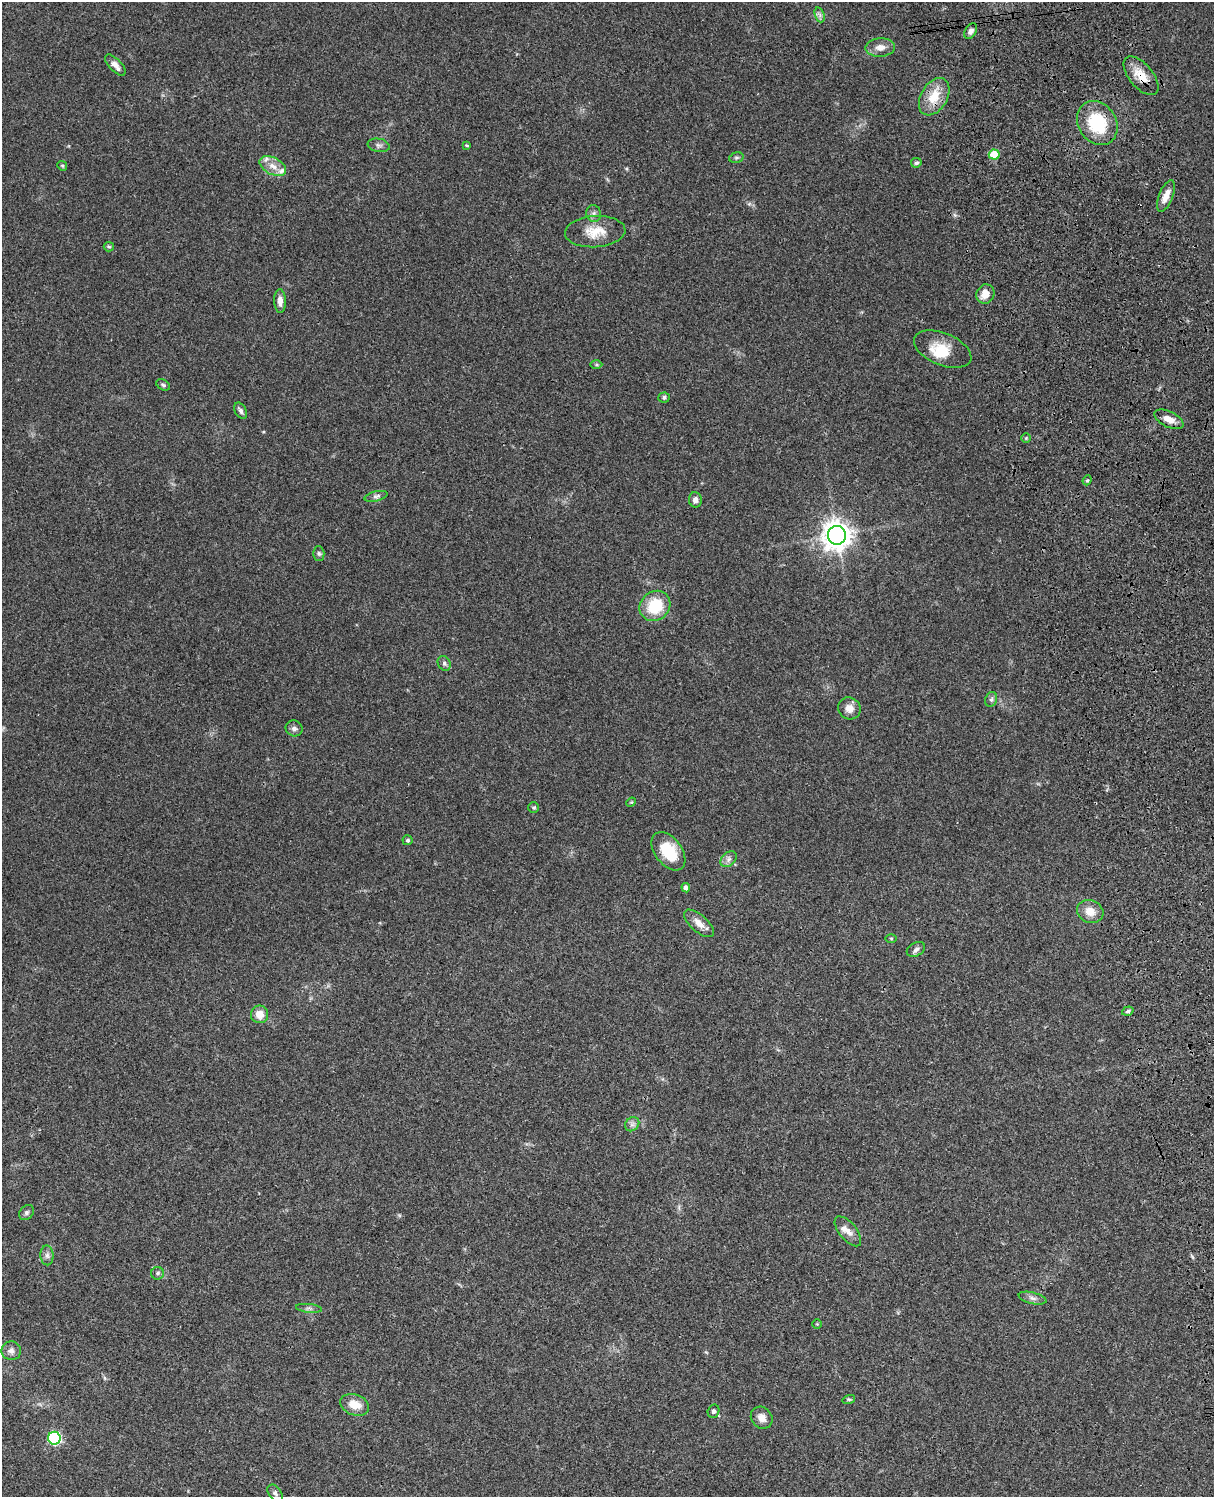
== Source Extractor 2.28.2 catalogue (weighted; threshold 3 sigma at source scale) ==
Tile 6 of 4 x 3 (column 2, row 2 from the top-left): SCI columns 1333-2544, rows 1773-3267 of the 5087 x 4925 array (HDU 1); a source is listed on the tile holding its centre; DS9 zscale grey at full resolution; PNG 1216 x 1499 px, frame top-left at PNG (2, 2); each listed source drawn as its Kron ellipse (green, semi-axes under 4 px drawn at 4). Shown black and unused: <1% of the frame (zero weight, under 3 of 4 exposures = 6% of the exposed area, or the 3 px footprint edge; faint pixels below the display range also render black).
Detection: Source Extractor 2.28.2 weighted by HDU 2 'WHT'; one run over the whole footprint, this tile lists its part. Background 0.0916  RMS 0.0062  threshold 0.0281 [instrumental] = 3 sigma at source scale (4.5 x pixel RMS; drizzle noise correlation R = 1.50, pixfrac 1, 0.05/0.05 arcsec/px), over >= 5 px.
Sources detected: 68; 4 inside a brighter listed object's ellipse — not listed separately; the other 64 listed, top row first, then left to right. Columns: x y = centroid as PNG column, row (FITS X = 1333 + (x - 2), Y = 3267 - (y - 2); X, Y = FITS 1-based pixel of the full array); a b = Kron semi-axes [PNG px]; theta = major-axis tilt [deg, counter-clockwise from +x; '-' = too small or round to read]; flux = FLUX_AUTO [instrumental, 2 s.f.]
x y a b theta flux
820 15 8 4 -71 1.6
971 31 8 5 60 2.5
880 47 15 9 3 5
115 65 13 6 -46 4
1141 76 23 12 -50 11
934 97 20 13 59 13
1097 123 23 19 -57 32
379 145 11 6 -10 1.9
467 145 4 3 - 0.78
994 155 5 5 - 21
736 158 7 5 17 1.1
916 163 5 4 - 1.5
62 166 5 4 - 0.74
273 166 14 8 -28 5.5
1166 196 16 7 68 6.4
594 213 8 7 - 2.1
595 232 30 15 3 13
109 247 5 4 - 0.87
985 294 10 8 58 7
280 301 12 6 -88 3.8
943 349 30 16 -22 14
596 365 6 4 0 0.87
163 385 7 5 -30 1.1
664 397 5 5 - 1.2
241 411 9 5 -61 2.1
1169 419 16 7 -26 5.9
1026 438 5 4 - 0.69
1087 480 5 4 - 0.94
376 496 12 5 14 1.9
695 500 7 6 - 2.9
837 535 9 9 - 730
319 553 7 5 -87 1.2
655 606 16 14 43 22
444 663 8 6 -60 1.7
991 699 8 6 68 1.4
849 708 11 10 - 4.6
294 728 9 7 -29 2.1
631 802 5 4 - 0.71
534 807 5 5 - 0.98
408 840 5 5 - 1.1
668 851 22 13 -53 20
728 859 9 6 42 2.4
686 888 4 4 - 2.4
1090 911 13 11 -24 7.4
699 923 18 8 -42 5.7
891 938 5 3 - 0.6
916 949 10 6 28 2
1128 1011 6 4 18 1.2
260 1014 9 8 - 7.2
632 1124 8 6 44 2
27 1213 8 6 46 1.6
848 1231 18 8 -51 4.7
47 1255 10 6 -89 2.4
158 1273 6 6 - 1.5
1032 1298 14 5 -13 2.6
309 1308 13 4 -6 1.7
817 1324 5 4 - 0.6
11 1351 10 9 - 3.3
849 1399 6 4 17 0.9
355 1405 15 10 -21 8.6
713 1411 7 6 - 1.5
762 1418 12 10 -47 4.8
54 1438 6 6 - 86
275 1493 10 6 -54 1.8
Overlapping masked pixels (flux is a lower limit): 2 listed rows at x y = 1141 76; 1097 123